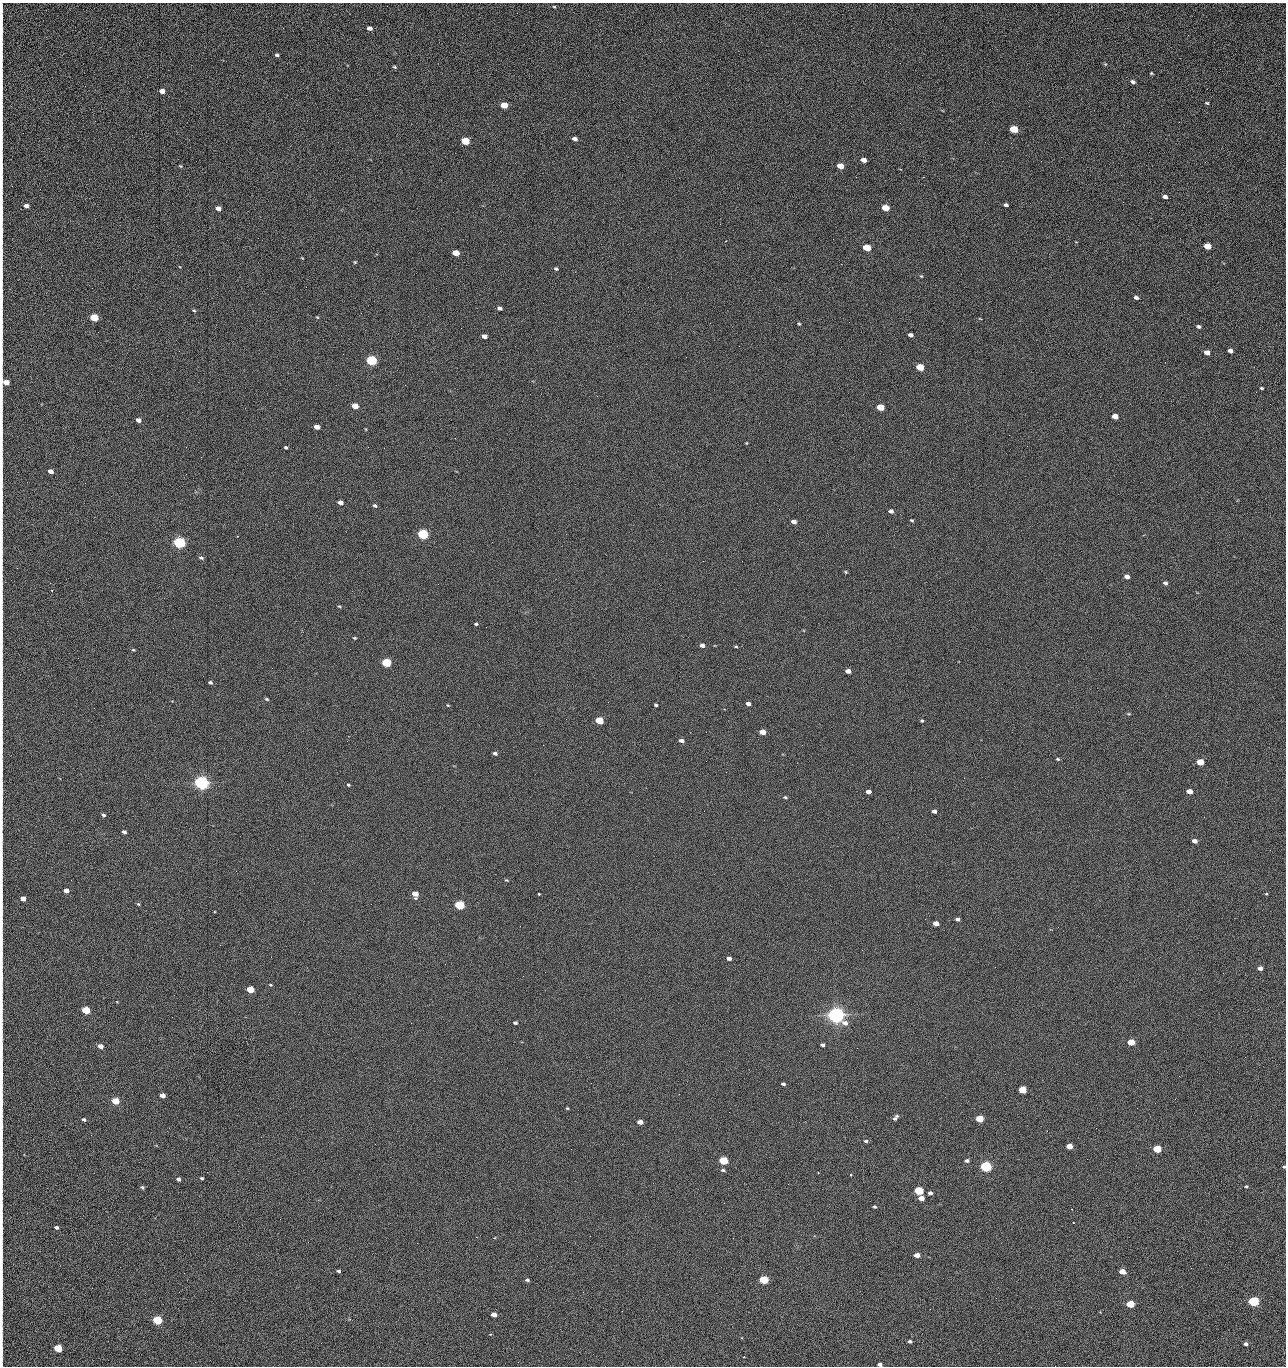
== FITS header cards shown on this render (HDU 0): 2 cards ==
NAXIS1  =                 1284 /fastest changing axis
NAXIS2  =                 1364 /next to fastest changing axis

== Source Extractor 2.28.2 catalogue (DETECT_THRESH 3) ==
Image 1284 x 1364 px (HDU 0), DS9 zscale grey, 1 PNG px = 1 image px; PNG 1288 x 1368 px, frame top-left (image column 1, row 1364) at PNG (2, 3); no overlay
Background 125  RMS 14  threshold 43.4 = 3 sigma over >= 5 px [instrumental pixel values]
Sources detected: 222; all 222 listed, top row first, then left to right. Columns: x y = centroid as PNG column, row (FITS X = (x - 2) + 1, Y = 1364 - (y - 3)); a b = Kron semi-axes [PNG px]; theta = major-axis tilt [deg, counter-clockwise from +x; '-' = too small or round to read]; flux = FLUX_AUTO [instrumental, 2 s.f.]
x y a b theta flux
554 7 5 3 - 950
2 10 11 2 90 1700
369 28 5 4 - 4700
2 31 19 2 90 3300
1188 35 2 2 - 1200
277 55 4 3 - 1700
1105 64 4 4 - 970
394 67 6 4 -27 1300
2 73 14 2 90 2000
1151 73 3 3 - 950
1133 82 5 3 - 2900
2 88 10 2 90 1800
162 91 5 4 - 8600
1207 103 4 3 - 1200
504 105 5 4 - 23000
1179 122 2 2 - 1300
1014 129 5 4 - 44000
575 139 5 3 - 3700
465 141 5 4 - 54000
864 160 5 4 - 6400
1041 161 2 2 - 1800
180 166 4 3 - 940
840 166 5 4 - 16000
2 168 19 2 90 2900
856 177 2 2 - 2300
923 177 2 2 - 18000
1165 197 5 3 - 3700
2 201 9 2 90 1600
1123 202 3 2 - 830
1006 205 4 3 - 2500
26 206 5 4 - 5000
218 208 5 4 - 6100
885 208 5 4 - 28000
2 230 13 2 90 2500
725 241 3 3 - 650
1207 246 5 4 - 24000
867 248 5 4 - 41000
456 253 5 4 - 20000
355 262 5 4 - 1000
841 264 2 2 - 27000
556 269 4 4 - 1600
2 275 13 2 90 2000
921 276 5 4 - 1100
306 287 2 2 - 640
2 298 15 2 90 2200
1136 298 5 3 - 2700
499 308 4 3 - 3100
194 310 5 4 - 1200
317 317 4 3 - 800
94 318 5 4 - 52000
849 322 2 2 - 610
710 323 2 2 - 3400
799 324 4 3 - 1100
1199 326 5 4 - 2200
911 335 5 4 - 3800
484 336 5 4 - 5000
739 346 2 2 - 370
1230 351 5 4 - 4500
1207 353 5 4 - 9900
2 359 9 2 90 1400
371 361 5 4 - 160000
920 367 5 4 - 40000
6 382 5 4 - 12000
1261 388 4 3 - 1300
1256 392 2 2 - 1500
355 406 5 4 - 20000
880 407 5 4 - 33000
1115 416 5 4 - 10000
138 420 4 4 - 4900
317 427 5 4 - 9300
366 429 4 2 - 730
1009 435 2 2 - 3200
746 443 4 4 - 820
1027 446 2 2 - 490
186 447 2 2 - 3200
286 448 4 4 - 1400
51 471 4 4 - 6000
85 483 2 2 - 860
340 502 5 4 - 5200
375 506 5 4 - 1700
779 509 2 2 - 510
2 511 9 2 90 1200
891 511 4 4 - 3300
912 520 4 3 - 1100
794 522 5 4 - 4900
423 534 5 4 - 190000
492 542 2 2 - 2600
179 543 5 4 - 320000
201 558 6 4 -19 1900
742 561 2 2 - 650
17 568 2 2 - 490
846 572 4 4 - 1100
1127 577 5 4 - 5300
1165 583 4 4 - 2400
52 590 3 2 - 690
2 601 10 2 90 1500
339 606 4 4 - 1100
476 624 4 4 - 1400
354 638 4 3 - 990
702 645 5 4 - 5000
736 646 4 3 - 1100
133 650 5 3 - 1100
386 663 5 4 - 90000
2 667 9 2 90 1500
848 671 5 4 - 7300
210 682 5 3 - 1900
267 699 5 3 - 1300
748 704 5 4 - 4100
448 705 4 3 - 810
656 705 3 3 - 1300
1129 714 5 3 - 920
599 721 5 4 - 48000
922 721 4 4 - 1300
706 732 2 2 - 620
762 732 5 4 - 15000
681 741 5 4 - 3600
543 745 2 2 - 3100
495 753 4 3 - 2500
1058 759 5 3 - 1200
706 761 2 2 - 2000
1200 762 5 4 - 27000
2 763 11 2 90 1800
726 772 2 2 - 2500
202 783 5 5 - 680000
348 785 4 3 - 1200
2 790 12 2 90 2200
1189 791 5 4 - 13000
868 792 4 4 - 5800
785 797 5 3 - 1500
934 811 4 3 - 3800
103 815 4 3 - 2000
124 832 4 3 - 2400
1194 841 4 4 - 5900
507 880 5 3 - 1000
66 891 4 4 - 5600
415 894 5 5 - 13000
539 894 3 3 - 1700
1266 894 3 3 - 890
23 899 5 4 - 9700
138 904 5 4 - 1200
460 905 5 4 - 120000
958 919 4 3 - 3000
936 923 5 4 - 9600
729 958 4 4 - 3700
1260 968 4 4 - 4400
523 976 2 2 - 2000
2 978 13 2 90 1900
270 985 5 3 - 910
250 989 5 4 - 33000
86 1010 5 4 - 53000
836 1015 6 5 - 990000
411 1023 2 2 - 5300
515 1023 5 4 - 1800
1131 1042 5 4 - 29000
822 1045 4 3 - 2300
2 1046 11 2 90 1700
101 1046 5 4 - 6500
857 1048 2 2 - 1400
1245 1057 2 2 - 1900
1179 1076 2 2 - 2800
2 1077 20 2 90 3000
783 1084 4 3 - 2100
1022 1090 5 4 - 47000
162 1095 5 4 - 7200
115 1101 5 4 - 32000
2 1102 13 2 90 2000
1155 1103 2 2 - 870
567 1108 4 3 - 960
729 1112 2 2 - 840
895 1118 8 4 48 2900
84 1119 4 4 - 1800
980 1119 5 4 - 44000
640 1122 5 4 - 8900
2 1126 11 2 90 1900
91 1135 2 2 - 2500
866 1141 5 3 - 1900
1069 1146 5 4 - 17000
571 1149 2 2 - 930
1157 1149 5 4 - 58000
723 1160 5 4 - 78000
967 1161 6 4 4 2600
986 1166 5 4 - 270000
1284 1167 3 3 - 960
723 1170 5 4 - 1600
818 1173 2 2 - 790
851 1175 3 3 - 960
202 1178 4 3 - 1400
178 1179 4 3 - 2700
1246 1186 4 3 - 1100
142 1187 5 4 - 1800
919 1191 5 4 - 84000
930 1193 4 4 - 3500
921 1198 5 4 - 9600
874 1206 3 3 - 1500
1071 1209 3 2 - 2300
280 1219 2 2 - 2100
56 1227 4 4 - 2300
2 1231 16 2 90 2200
476 1237 2 2 - 7200
308 1242 2 2 - 1900
417 1243 2 2 - 5300
917 1255 5 4 - 9000
338 1271 4 3 - 1500
1122 1271 5 4 - 14000
527 1280 5 4 - 1700
764 1280 5 4 - 81000
583 1292 2 2 - 500
2 1297 14 2 90 2400
996 1298 2 2 - 2800
1253 1301 5 4 - 190000
1130 1304 5 4 - 46000
622 1311 3 2 - 870
494 1315 5 4 - 7700
157 1320 5 4 - 100000
910 1341 4 3 - 2200
321 1343 2 2 - 1400
1246 1344 4 3 - 3200
58 1348 5 4 - 55000
744 1357 3 2 - 690
2 1359 9 2 90 1700
880 1364 4 3 - 3400
1055 1366 2 2 - 1900
At the frame edge (FLAGS 8, measured only in part): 28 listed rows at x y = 2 10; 2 31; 2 73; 2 88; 2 168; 2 201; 2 230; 2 275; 2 298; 2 359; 6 382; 2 511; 2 601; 2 667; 2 763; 2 790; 23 899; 2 978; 2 1046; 2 1077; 2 1102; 2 1126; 1284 1167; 2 1231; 2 1297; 2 1359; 880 1364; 1055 1366

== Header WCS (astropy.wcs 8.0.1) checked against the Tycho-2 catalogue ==
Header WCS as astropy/WCSLIB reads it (CRVAL/CRPIX/CD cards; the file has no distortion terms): RA---TAN/DEC--TAN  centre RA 15:41:42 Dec +51:58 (235.42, +51.97 deg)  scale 1.26 arcsec/px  FOV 26.9' x 28.5'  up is +92 deg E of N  parity flipped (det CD > 0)
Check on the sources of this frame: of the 60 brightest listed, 10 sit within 2.0 arcsec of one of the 12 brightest Tycho-2 stars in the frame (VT <= 12.29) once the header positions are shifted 0.54 arcsec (0.47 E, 0.27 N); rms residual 0.98 arcsec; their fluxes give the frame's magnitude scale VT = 24.47 - 2.5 log10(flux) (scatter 0.19 mag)
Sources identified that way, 10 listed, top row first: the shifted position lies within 2.0 arcsec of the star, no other Tycho-2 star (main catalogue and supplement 1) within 4.0 arcsec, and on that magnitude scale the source's flux lands within +1.5 / -3 mag of the star's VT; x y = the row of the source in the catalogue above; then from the Tycho-2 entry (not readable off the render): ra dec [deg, ICRS J2000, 3 dp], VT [Tycho-2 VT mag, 2 dp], TYC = Tycho-2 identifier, HIP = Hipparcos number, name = IAU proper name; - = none
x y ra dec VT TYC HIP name
371 361 235.614 +52.064 11.61 3489-1132-1 - -
423 534 235.514 +52.049 11.19 3489-1407-1 - -
202 783 235.378 +52.130 9.31 3489-1322-1 76850 -
460 905 235.303 +52.042 11.52 3489-958-1 - -
836 1015 235.232 +51.912 9.59 3489-824-1 - -
986 1166 235.143 +51.862 10.97 3489-1016-1 - -
919 1191 235.131 +51.886 12.29 3489-908-1 - -
764 1280 235.084 +51.941 11.45 3489-1346-1 - -
1253 1301 235.062 +51.771 11.53 3489-1453-1 - -
157 1320 235.075 +52.152 11.74 3489-912-1 - -